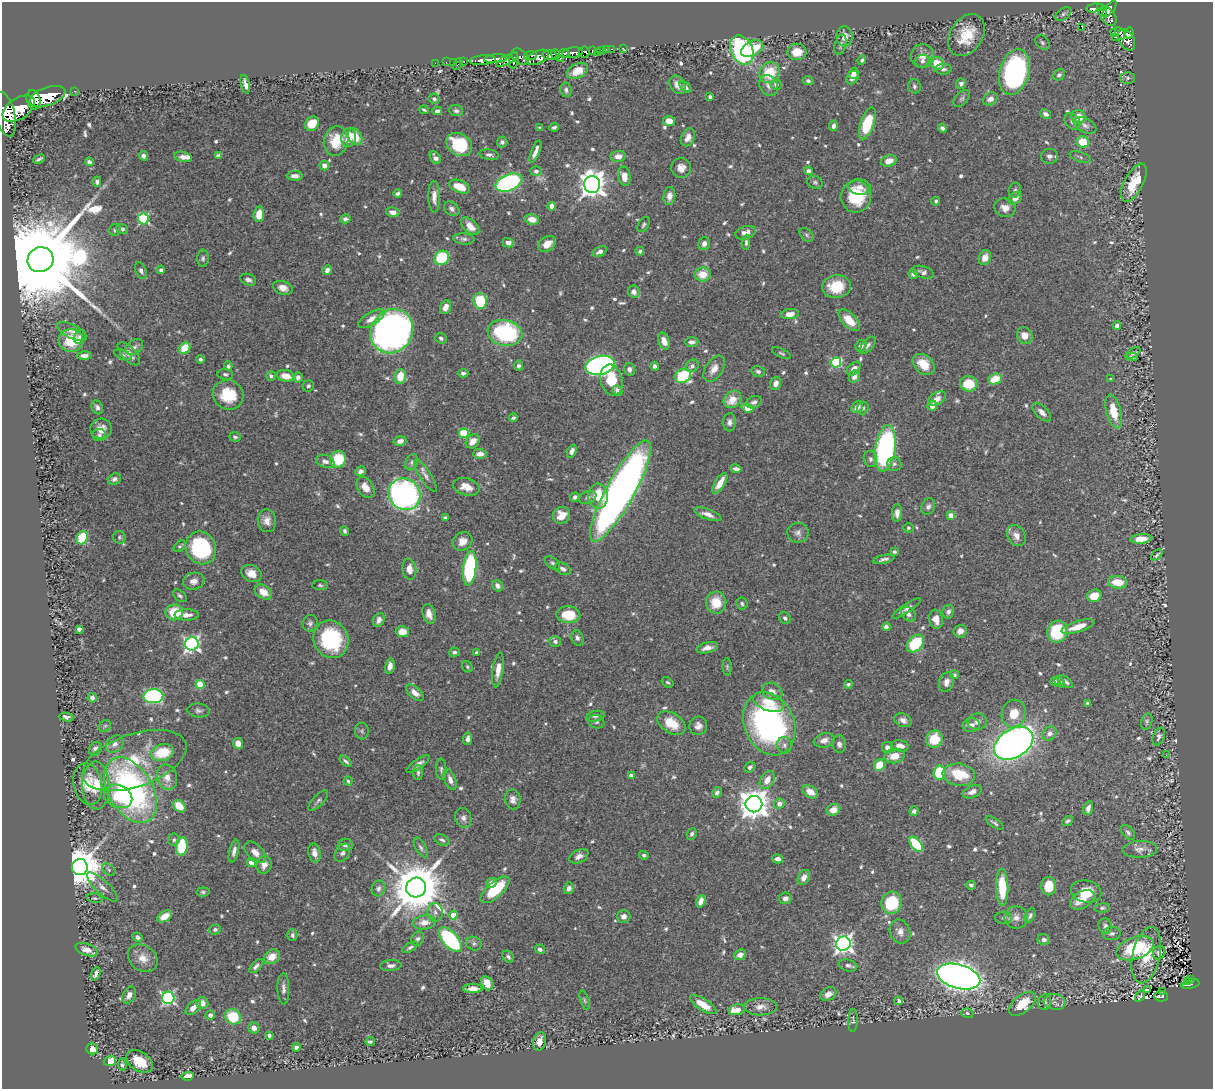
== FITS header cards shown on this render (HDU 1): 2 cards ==
NAXIS1  =                 1211
NAXIS2  =                 1087

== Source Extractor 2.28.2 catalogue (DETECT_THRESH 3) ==
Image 1211 x 1087 px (HDU 1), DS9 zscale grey, 1 PNG px = 1 image px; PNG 1215 x 1091 px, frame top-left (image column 1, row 1087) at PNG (2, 2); each listed source drawn as its Kron ellipse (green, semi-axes under 4 px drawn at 4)
Background 0.665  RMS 0.014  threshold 0.0433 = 3 sigma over >= 5 px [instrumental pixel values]
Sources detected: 713; of the 713, the 500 brightest by FLUX_AUTO listed and drawn (213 fainter detections omitted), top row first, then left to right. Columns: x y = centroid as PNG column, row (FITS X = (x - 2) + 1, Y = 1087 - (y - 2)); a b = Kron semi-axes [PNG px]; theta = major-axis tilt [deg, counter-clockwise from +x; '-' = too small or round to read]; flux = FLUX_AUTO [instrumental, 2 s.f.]
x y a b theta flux
1094 8 8 4 9 190
1100 8 4 3 - 140
1109 9 10 4 52 510
1103 12 4 3 - 100
1063 14 9 5 32 2.6
1108 16 11 7 -51 470
1082 27 4 3 - 22
1115 32 3 3 - 120
1120 33 7 4 -62 210
1129 33 5 4 - 330
966 35 23 16 57 33
845 36 10 8 -89 7.9
1116 37 3 2 - 13
1126 40 11 7 -60 600
1042 43 8 6 -47 2.4
840 45 10 5 75 3.1
623 48 3 2 - 7.9
606 49 2 2 - 7.2
612 49 3 2 - 17
752 49 12 7 28 29
602 50 3 3 - 37
742 50 15 11 -65 150
592 51 3 3 - 93
584 52 5 5 - 290
597 52 2 2 - 9.2
797 52 9 8 - 15
564 53 5 3 - 490
572 53 10 5 10 1100
555 54 5 3 - 790
530 55 6 3 4 410
549 55 7 5 4 1600
922 56 12 11 - 9.1
520 57 10 6 -42 650
538 57 12 6 25 1200
496 59 12 4 5 1400
560 59 4 3 - 130
483 60 13 5 4 1800
507 60 12 4 27 640
514 60 8 4 82 570
862 60 5 3 - 2
464 61 3 3 - 42
922 61 7 6 - 3.3
446 62 2 2 - 11
453 62 2 2 - 12
435 63 2 2 - 7.7
937 63 7 6 - 22
458 64 6 3 63 75
943 69 8 5 3 2.9
577 71 11 7 28 17
1014 72 23 14 75 220
769 73 11 9 46 32
854 73 6 5 - 8.1
1059 75 6 5 - 2.6
852 78 7 5 55 6.2
1128 78 7 6 - 2.3
808 81 5 4 - 2.4
245 84 9 3 -77 5
961 84 5 5 - 3.6
677 85 10 7 -58 6.7
769 85 11 9 -59 6.6
776 85 6 5 - 4.5
914 86 7 6 - 2.4
685 87 7 4 -42 3.1
566 90 7 5 -82 2.9
74 91 2 2 - 9.2
47 97 19 9 21 5000
710 97 4 3 - 2.5
962 98 10 6 48 2.7
434 99 5 5 - 2.3
990 99 7 6 - 6.2
33 100 10 7 -75 2400
19 109 18 10 33 4700
424 110 5 3 - 1.8
437 111 5 4 - 3.5
456 111 7 5 -6 2.7
5 114 23 10 -77 4400
1046 114 6 4 -29 4.1
1078 117 7 6 - 14
669 121 6 5 - 9.6
1072 122 9 7 -53 3.4
867 123 16 7 71 46
312 124 8 6 59 20
1085 125 12 7 -27 4.7
833 126 5 4 - 3.3
554 127 5 3 - 2.1
540 128 3 3 - 2.1
942 128 4 3 - 2.4
355 137 9 6 -58 15
688 137 9 6 65 7.6
349 138 9 7 80 16
336 141 15 12 75 26
502 142 5 5 - 2.3
1083 142 6 5 - 26
459 145 14 10 -33 46
535 152 12 3 68 5.3
489 155 9 5 -9 3.3
143 156 5 4 - 3.1
218 156 4 4 - 3.2
618 156 7 5 5 7.2
1049 156 8 7 - 4.5
183 157 9 5 -12 5.9
1080 157 11 4 -20 2.4
435 158 7 4 -53 3.7
39 159 6 2 26 1.9
889 161 8 5 18 9.8
89 162 4 4 - 2.2
324 165 5 4 - 6
681 168 10 9 - 7.6
536 171 5 5 - 3.1
808 171 4 4 - 3.6
295 176 8 5 0 5.9
624 176 10 6 -80 12
97 182 5 3 - 2.3
815 182 8 6 -23 2.2
509 183 14 8 21 210
1134 183 21 9 63 27
592 185 8 8 - 1100
460 187 11 6 -22 19
859 187 11 7 -5 6.3
1015 190 7 6 - 2.4
398 193 4 3 - 2.7
669 196 9 6 83 5.6
434 197 16 6 -89 8.1
856 197 16 15 - 46
1015 198 7 5 39 7.1
936 201 4 4 - 2
552 206 4 4 - 8.8
1005 208 11 9 -19 7.5
452 209 8 6 -41 3.5
393 212 7 4 -14 5.7
259 214 7 5 82 14
143 219 5 5 - 100
345 219 5 4 - 2.9
532 219 7 5 -14 8.7
644 225 8 5 57 2.2
470 226 11 6 -44 9.9
122 229 6 5 - 2.6
115 230 6 5 - 2.3
745 233 10 6 17 8
806 235 8 5 -42 2.1
464 239 10 5 -4 3.1
746 242 8 4 86 2.2
508 243 6 4 -15 5.3
547 244 9 7 39 11
704 244 6 5 - 5.9
600 251 7 4 28 5
640 251 4 3 - 2
203 258 8 6 86 2.4
442 258 8 6 35 51
985 258 8 6 68 9.2
40 260 13 12 - 35000
141 270 9 5 -67 3.3
161 270 4 4 - 3.1
327 270 5 4 - 4.5
923 272 11 6 -18 3.7
703 274 8 7 - 15
913 274 5 4 - 2.7
248 280 8 5 -20 3.4
836 287 14 11 5 30
283 288 10 6 -19 7.3
634 292 6 6 - 5.4
480 301 8 7 - 44
446 307 7 5 71 6.7
790 314 9 5 8 9.2
371 319 15 6 31 8.8
849 320 13 7 -45 16
1117 325 4 3 - 3.3
72 331 16 7 -26 4.8
392 331 23 20 53 700
505 333 17 12 -11 120
1025 336 8 7 - 11
80 337 7 5 58 2.4
441 338 6 5 - 2.1
71 340 12 11 - 30
664 341 9 5 -70 8.3
692 342 6 5 - 3.7
868 345 10 5 49 3.6
861 346 6 5 - 3.8
134 347 10 6 34 3.9
185 348 6 5 - 24
781 353 10 4 -24 1.8
1133 353 8 4 34 2.4
129 354 15 6 -47 7.5
84 355 7 3 2 4.5
123 355 9 4 -23 2.3
1132 357 6 3 -2 2.1
201 359 4 4 - 2
836 362 5 5 - 81
924 364 12 9 -42 18
600 365 15 9 14 390
228 366 4 4 - 2.1
518 366 5 5 - 2.7
655 366 4 4 - 3.2
692 366 7 6 - 3.4
629 369 6 5 - 4.1
714 369 14 8 57 9
854 369 8 5 45 5.2
758 371 7 5 -16 2.8
463 373 5 4 - 2.2
225 374 8 5 -5 2.3
271 376 5 4 - 2.8
286 376 9 6 -12 10
400 376 7 5 82 19
683 376 8 7 - 79
298 377 5 4 - 3.2
854 377 6 5 - 3.8
995 379 7 5 20 22
1111 379 3 3 - 2.1
611 380 16 10 -78 30
776 383 6 5 - 6.1
969 384 9 7 -7 25
308 386 6 5 - 2.6
617 391 5 4 - 5.1
228 395 15 14 - 35
732 399 10 8 42 16
937 399 9 6 32 6.1
754 402 8 5 22 3.1
932 406 5 4 - 8.7
97 407 7 5 -67 3.4
857 407 7 5 48 7.2
747 408 6 4 -22 22
863 408 6 5 - 2.2
1114 411 17 7 -75 21
1042 412 11 6 -44 6
513 418 4 3 - 2
729 422 9 6 86 3.9
101 429 11 10 - 9.3
464 433 5 5 - 56
99 435 7 6 - 2.6
235 437 6 4 -18 1.9
400 441 6 4 15 5
473 441 8 6 48 10
885 448 23 10 81 230
572 451 7 4 65 4.2
480 454 7 5 0 6.6
338 459 8 8 - 39
870 459 8 6 -73 3.6
325 461 9 6 -19 5.3
412 462 8 6 67 2.5
894 464 7 7 - 2.5
736 469 6 3 -10 3.5
361 471 6 5 - 3
425 475 19 5 -57 5.2
114 479 7 5 20 3.4
720 483 11 5 58 13
365 487 11 8 -57 9.7
466 487 13 8 -15 13
620 491 57 14 61 770
404 494 16 15 - 330
598 496 12 10 90 27
575 497 5 4 - 2.9
588 497 9 6 24 2.7
928 507 8 6 63 3.5
897 513 9 5 85 6
708 514 14 5 -20 7.3
561 515 9 8 - 11
951 515 4 4 - 17
445 518 4 3 - 2.5
267 521 11 9 -83 7.8
908 528 5 5 - 2
345 531 5 4 - 2
798 533 10 10 - 5
1016 536 11 8 -60 8.2
119 537 6 6 - 2
82 538 7 5 64 56
1141 539 10 5 6 14
463 541 10 9 - 9
180 546 7 4 38 1.8
201 548 17 15 -61 110
894 552 4 3 - 2.2
1157 555 7 3 41 1.8
884 559 11 4 12 3.2
553 563 8 5 -38 2.3
470 568 17 6 84 140
409 569 10 7 -82 9.2
563 569 9 5 -28 4
251 573 11 8 -27 10
194 581 11 8 11 6.4
1118 582 9 6 -6 19
320 585 8 5 -3 1.8
498 586 6 5 - 5.1
263 592 9 6 -33 13
180 596 8 5 -38 2.4
1094 596 7 6 - 18
716 603 11 10 - 21
742 604 6 5 - 2.1
907 608 17 4 34 4.2
174 612 9 8 - 33
948 612 7 6 - 3.5
429 614 10 6 -75 7.3
908 614 9 6 -43 4.7
187 615 12 5 0 6.9
568 615 12 8 -3 26
785 618 6 5 - 2.6
936 619 10 7 -82 9.4
379 620 7 5 65 4.8
310 623 8 7 - 3
886 627 4 4 - 3.6
1078 627 17 5 18 14
79 629 4 4 - 4
960 631 7 6 - 5.7
402 632 6 5 - 11
1057 632 11 10 - 46
577 638 8 6 -69 3.4
331 639 19 17 -65 83
555 641 6 5 - 3.2
192 644 7 6 - 320
915 644 10 7 49 56
707 648 11 5 13 6
454 652 5 4 - 2.5
477 653 4 3 - 3.8
390 666 8 5 80 6.3
467 667 6 5 - 1.8
727 667 9 4 -88 1.8
498 670 17 5 82 10
954 675 4 4 - 1.9
1055 681 4 3 - 1.9
668 682 6 4 -35 1.8
947 682 10 7 72 6
1059 682 6 4 -46 2.5
1066 682 9 4 -39 3.2
200 684 4 4 - 37
848 684 4 3 - 1.9
772 691 11 8 -27 7.3
415 693 10 6 -41 6.8
153 696 10 7 1 170
92 698 4 4 - 3.6
769 702 16 8 -20 20
1088 703 4 3 - 2
198 710 11 7 -7 3.6
1014 714 14 12 71 17
595 716 9 5 12 2.6
66 717 7 4 -8 3.5
903 720 9 6 -21 5.3
1147 721 9 5 75 2.3
596 722 8 6 -17 2.6
977 722 9 8 - 5.7
671 723 15 10 -32 23
769 724 32 25 -67 260
971 725 9 7 5 6.2
105 726 7 5 42 2
698 726 9 9 - 5.6
362 731 8 7 - 2.4
1049 734 8 6 45 5.3
1159 737 9 5 70 2.9
468 739 6 4 83 3.6
934 739 9 8 - 30
824 740 11 7 17 6.2
238 743 5 5 - 6.9
1014 743 21 14 31 670
115 744 10 7 40 5.4
839 744 9 6 -83 3.8
784 745 8 7 - 3.8
900 746 9 5 -7 9.4
887 747 6 5 - 6.1
96 749 7 6 - 5.1
162 752 11 8 16 38
1166 755 3 2 - 2.7
895 756 10 7 9 14
134 760 54 26 19 73
346 761 7 3 -42 2.3
418 764 14 5 35 5.4
879 765 6 5 - 20
750 767 6 4 43 2.7
441 769 10 5 -86 2.6
418 773 7 5 -88 2.4
940 773 7 6 - 59
959 775 16 11 -7 35
631 776 4 4 - 5.7
167 777 13 10 -72 11
450 780 11 5 -69 5.6
767 780 10 6 58 11
348 781 4 3 - 1.8
88 784 21 14 -78 22
96 786 24 13 -88 26
130 790 36 22 -59 280
717 792 5 4 - 3.3
810 792 8 5 -32 12
972 792 10 6 24 5.5
118 796 15 11 -25 26
513 799 10 8 -81 5.3
318 800 13 5 47 3.1
754 804 8 8 - 1600
779 804 5 5 - 6.8
180 806 7 5 -40 17
1088 808 7 4 73 4.6
833 810 7 5 24 8.6
914 811 5 4 - 2.7
463 818 10 8 -73 4.7
1068 821 6 4 37 2.1
995 823 10 3 -33 2.3
1128 832 9 5 -49 2.6
692 834 6 4 64 2.4
174 840 6 6 - 2.5
442 840 8 5 -27 2.6
916 844 8 5 -52 54
345 845 7 6 - 3.9
182 846 9 6 86 51
421 847 11 5 -62 3.3
1140 849 17 8 3 6.8
234 851 11 4 76 4.4
255 852 13 8 -46 9.4
314 853 9 6 -77 8.2
342 853 10 7 57 3.7
644 855 5 4 - 2.4
579 856 10 6 26 6.6
778 859 5 4 - 5.3
251 863 4 4 - 13
264 865 9 7 78 8.8
80 867 8 8 - 3600
109 870 8 5 -40 2
804 877 8 5 63 7.4
491 883 5 5 - 4.8
971 885 5 4 - 2.2
1049 886 9 7 88 20
102 887 20 7 -43 6.9
416 887 10 9 - 6300
1002 887 18 6 -88 37
378 888 8 6 73 3.8
569 888 6 5 - 4.5
495 890 18 7 42 47
1086 891 15 11 -13 16
203 892 7 4 6 2.2
94 898 8 4 -9 2
785 898 6 5 - 3.8
1082 900 13 8 30 18
701 901 6 4 71 7.2
892 903 11 10 - 51
1102 908 8 4 6 1.9
435 912 9 7 -82 4.6
453 915 4 4 - 16
1030 915 8 4 63 2.4
165 916 8 5 30 12
624 916 7 6 - 5.1
1016 917 11 11 - 7.2
1003 918 8 6 -2 2.6
424 922 11 7 8 10
1105 926 8 6 -68 3.3
215 929 6 5 - 2.5
900 932 12 10 -67 7
1112 933 9 6 5 3.4
292 935 6 5 - 2.4
137 937 5 4 - 3.3
418 939 7 6 - 2.8
450 939 15 7 -48 120
1044 939 6 5 - 3.5
474 944 8 6 -25 2.9
843 944 7 7 - 480
410 947 8 4 30 2.4
1135 948 19 11 19 75
540 949 5 4 - 3.1
87 950 12 6 -20 9.1
1159 953 7 6 - 4.4
740 955 6 5 - 5.6
1146 955 29 14 77 36
272 957 8 6 36 12
508 957 7 5 -48 2.4
143 958 16 12 -36 12
848 965 9 6 -14 3.6
256 966 9 4 45 3.7
391 966 11 5 4 3.7
96 974 7 3 69 3.3
959 977 22 12 -16 1100
1190 979 3 2 - 14
1188 982 3 3 - 14
487 983 7 5 -62 16
1190 984 9 3 14 65
283 989 16 6 -88 4.9
473 989 10 4 1 6.7
1147 989 4 3 - 1.9
1163 991 3 2 - 16
828 994 8 6 29 5.7
129 995 9 6 62 5
1140 996 6 3 55 2
1161 996 7 5 -2 110
168 998 6 6 - 190
585 1000 10 4 -71 2
899 1001 4 4 - 2.1
1045 1002 7 6 - 2.9
1055 1002 11 8 -14 4.9
202 1003 6 6 - 7.7
1023 1004 15 9 39 31
703 1005 15 5 -32 16
760 1007 16 8 1 7.8
193 1008 9 5 44 7.7
737 1010 8 5 10 16
967 1013 6 4 -18 1.8
210 1015 4 4 - 4.6
233 1017 8 7 - 35
853 1020 11 5 88 2.1
254 1028 6 5 - 5.9
269 1035 4 4 - 2.4
370 1041 4 3 - 2.1
539 1041 10 6 75 8.6
296 1047 4 4 - 3.8
92 1049 6 5 - 7
110 1061 6 5 - 24
139 1061 14 9 -33 21
122 1065 6 4 -86 2.1
188 1076 6 4 11 8
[213 fainter detections neither listed nor drawn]